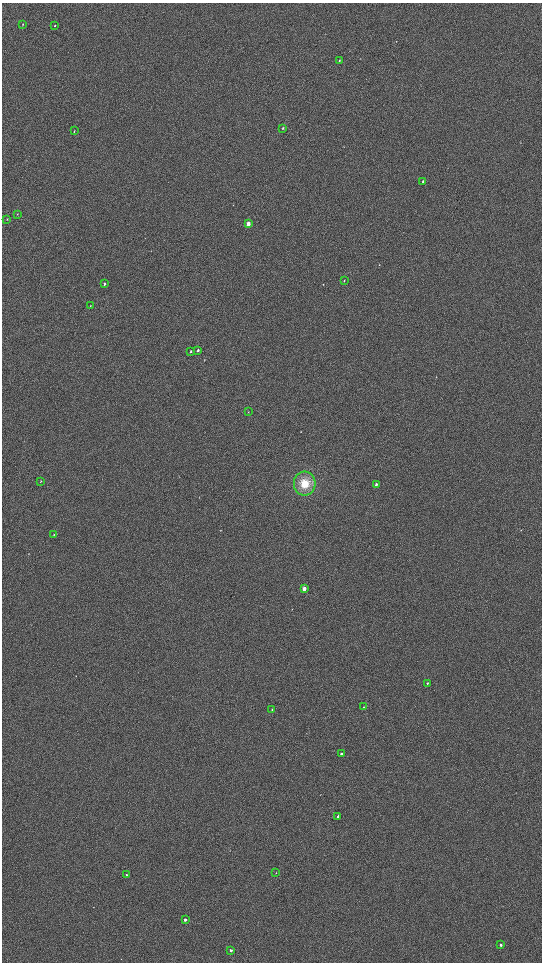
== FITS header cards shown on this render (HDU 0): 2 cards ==
NAXIS1  =                 1080 / length of data axis 1
NAXIS2  =                 1920 / length of data axis 2

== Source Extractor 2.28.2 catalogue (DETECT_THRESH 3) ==
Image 1080 x 1920 px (HDU 0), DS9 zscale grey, zoomed out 1/2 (1 PNG px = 2 x 2 image px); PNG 544 x 964 px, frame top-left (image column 1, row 1919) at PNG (2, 3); each listed source drawn as its Kron ellipse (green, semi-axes under 4 px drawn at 4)
Background 896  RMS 120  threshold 364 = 3 sigma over >= 5 px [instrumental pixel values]
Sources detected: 31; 1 cannot appear on this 1/2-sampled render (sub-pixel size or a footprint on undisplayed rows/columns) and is neither listed nor drawn; the other 30 listed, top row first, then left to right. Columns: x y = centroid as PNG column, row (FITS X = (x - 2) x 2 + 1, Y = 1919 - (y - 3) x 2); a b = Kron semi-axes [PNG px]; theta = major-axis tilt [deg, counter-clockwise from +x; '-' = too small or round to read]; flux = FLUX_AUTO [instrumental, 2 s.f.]
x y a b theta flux
23 24 3 2 - 11000
55 26 3 2 - 16000
339 61 3 2 - 17000
283 128 3 3 - 18000
74 131 3 2 - 13000
423 182 3 2 - 28000
17 214 2 1 - 6900
7 219 2 2 - 9900
248 224 3 3 - 180000
344 280 4 2 - 10000
104 284 3 2 - 31000
90 306 3 2 - 11000
198 350 3 3 - 29000
191 351 3 2 - 19000
248 412 3 2 - 8100
41 481 3 2 - 8800
305 483 12 11 - 410000
376 484 4 2 - 45000
54 535 2 2 - 8500
304 589 3 2 - 180000
427 683 3 2 - 21000
363 707 3 2 - 9800
272 709 3 2 - 21000
341 754 3 2 - 51000
338 816 3 2 - 39000
276 873 2 1 - 6900
126 875 2 2 - 20000
185 920 2 2 - 110000
501 945 2 2 - 44000
231 950 2 2 - 63000
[1 sub-pixel or undisplayed-footprint detection neither listed nor drawn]